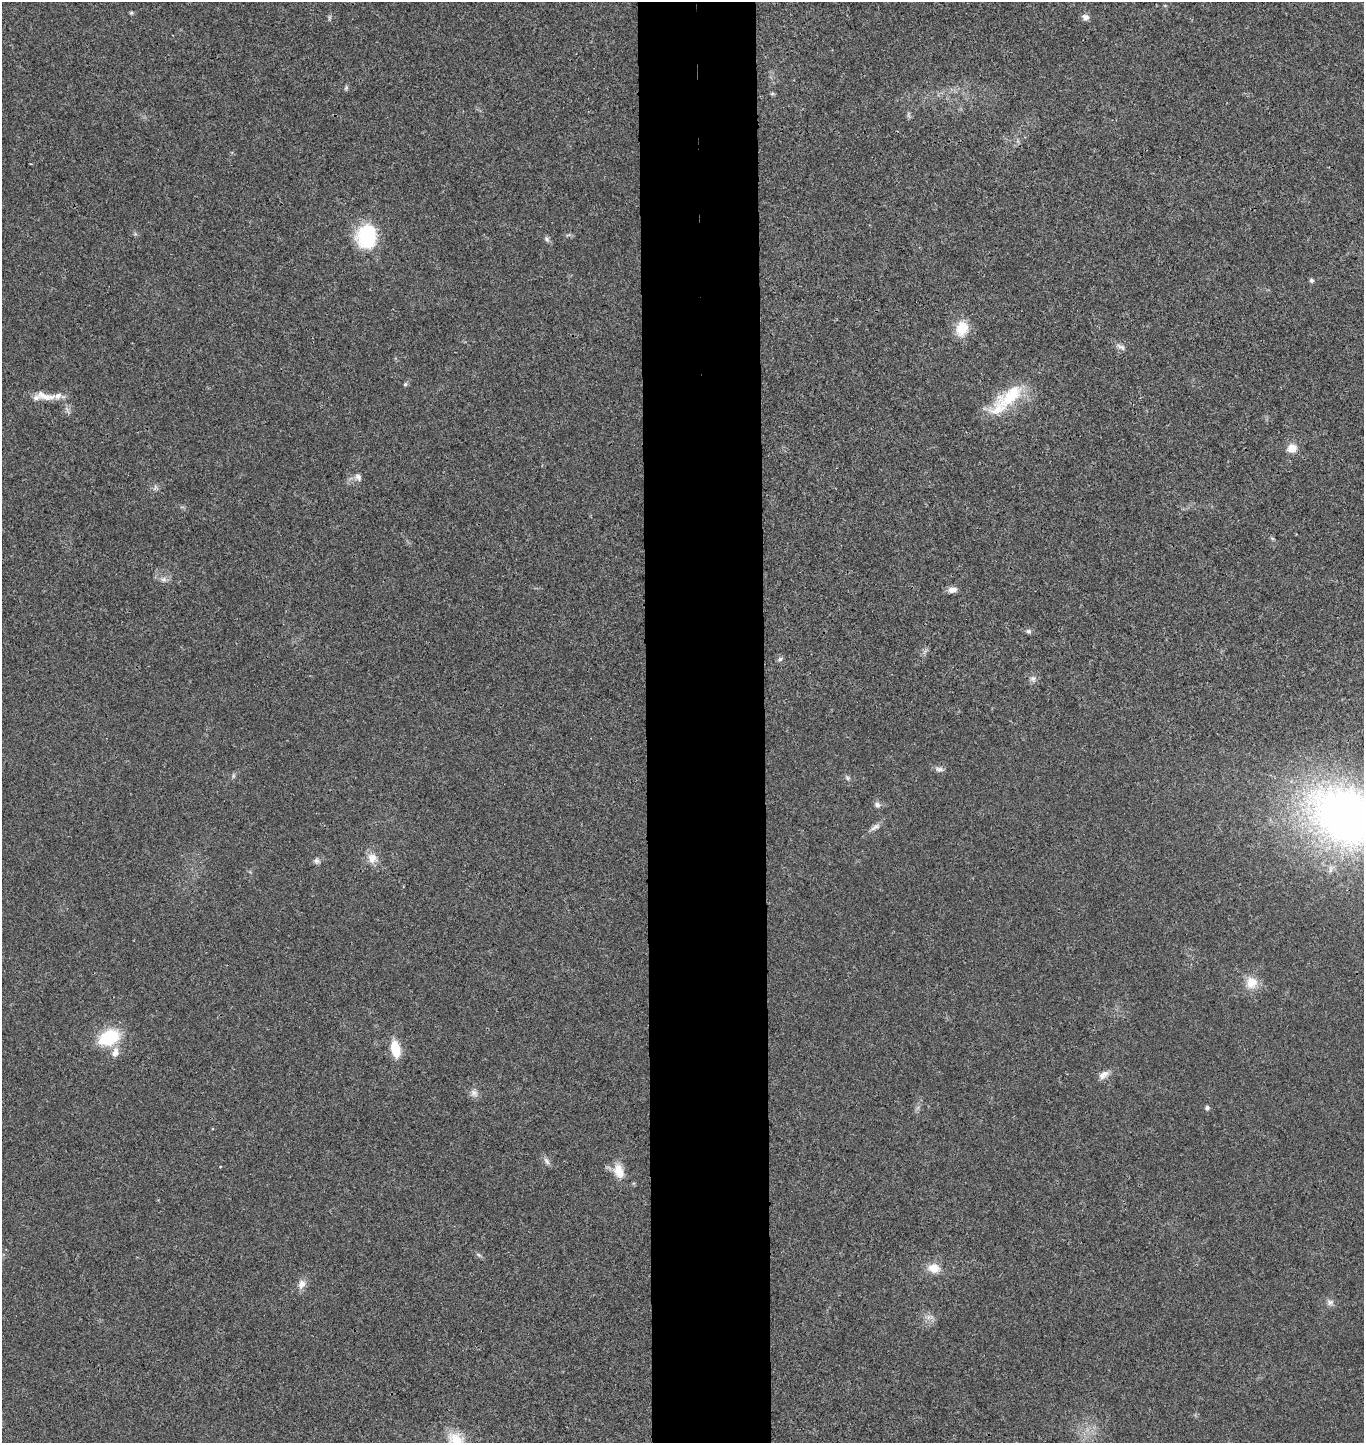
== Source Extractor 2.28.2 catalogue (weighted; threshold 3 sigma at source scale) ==
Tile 5 of 3 x 3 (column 2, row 2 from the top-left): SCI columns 1517-2878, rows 1449-2889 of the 4404 x 4334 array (HDU 1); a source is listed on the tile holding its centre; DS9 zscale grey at full resolution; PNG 1366 x 1445 px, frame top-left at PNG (2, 2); no overlay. Shown black and unused: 9% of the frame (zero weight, under 3 of 4 exposures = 6% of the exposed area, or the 3 px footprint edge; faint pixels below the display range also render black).
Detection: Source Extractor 2.28.2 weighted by HDU 2 'WHT'; one run over the whole footprint, this tile lists its part. Background 0.0212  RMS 0.0046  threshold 0.0205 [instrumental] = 3 sigma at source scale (4.5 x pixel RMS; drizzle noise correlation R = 1.50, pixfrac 1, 0.05/0.05 arcsec/px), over >= 5 px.
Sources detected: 45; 3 inside a brighter listed object's ellipse — not listed separately; the other 42 listed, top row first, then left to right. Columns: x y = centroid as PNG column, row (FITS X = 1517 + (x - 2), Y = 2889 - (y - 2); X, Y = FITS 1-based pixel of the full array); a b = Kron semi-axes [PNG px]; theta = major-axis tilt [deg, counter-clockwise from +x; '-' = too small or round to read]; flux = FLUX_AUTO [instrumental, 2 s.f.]
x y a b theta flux
131 13 5 5 - 0.59
1085 17 8 7 - 2
346 88 7 5 65 0.75
772 94 6 4 19 0.56
367 236 24 19 86 33
547 239 8 5 -43 1.1
1311 280 6 5 - 0.95
962 328 20 15 75 8.9
1121 347 14 5 -26 1.7
405 384 5 4 - 0.7
45 396 30 10 -11 6.4
1010 396 49 19 36 21
1292 448 11 10 - 4.5
358 477 10 7 -57 1.8
163 579 9 5 20 1.5
952 590 11 7 7 2.6
1029 631 6 6 - 1.1
780 659 7 5 45 0.92
1033 679 10 7 -73 1.7
939 769 11 6 -6 1.6
233 776 7 4 72 0.74
847 778 7 4 -89 0.76
877 805 9 7 -19 1.5
1348 818 53 40 -34 300
875 827 16 5 27 2
372 858 14 13 - 4.6
316 861 7 7 - 1.3
1251 983 17 15 76 6.5
109 1037 18 13 24 24
395 1049 14 7 -78 14
115 1052 15 8 75 3.5
1104 1075 15 8 39 2.9
474 1093 12 8 -42 2.2
1207 1108 5 4 - 1.3
547 1161 12 5 -56 1.5
619 1171 20 12 -73 6.3
478 1255 8 3 -19 0.74
934 1268 13 11 -9 5.8
302 1284 12 9 76 3.1
1330 1302 9 8 - 1.7
928 1317 7 5 90 1.4
456 1439 23 16 -26 9.9
Isophote crosses this tile's border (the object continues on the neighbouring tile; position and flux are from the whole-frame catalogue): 2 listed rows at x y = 1348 818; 456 1439